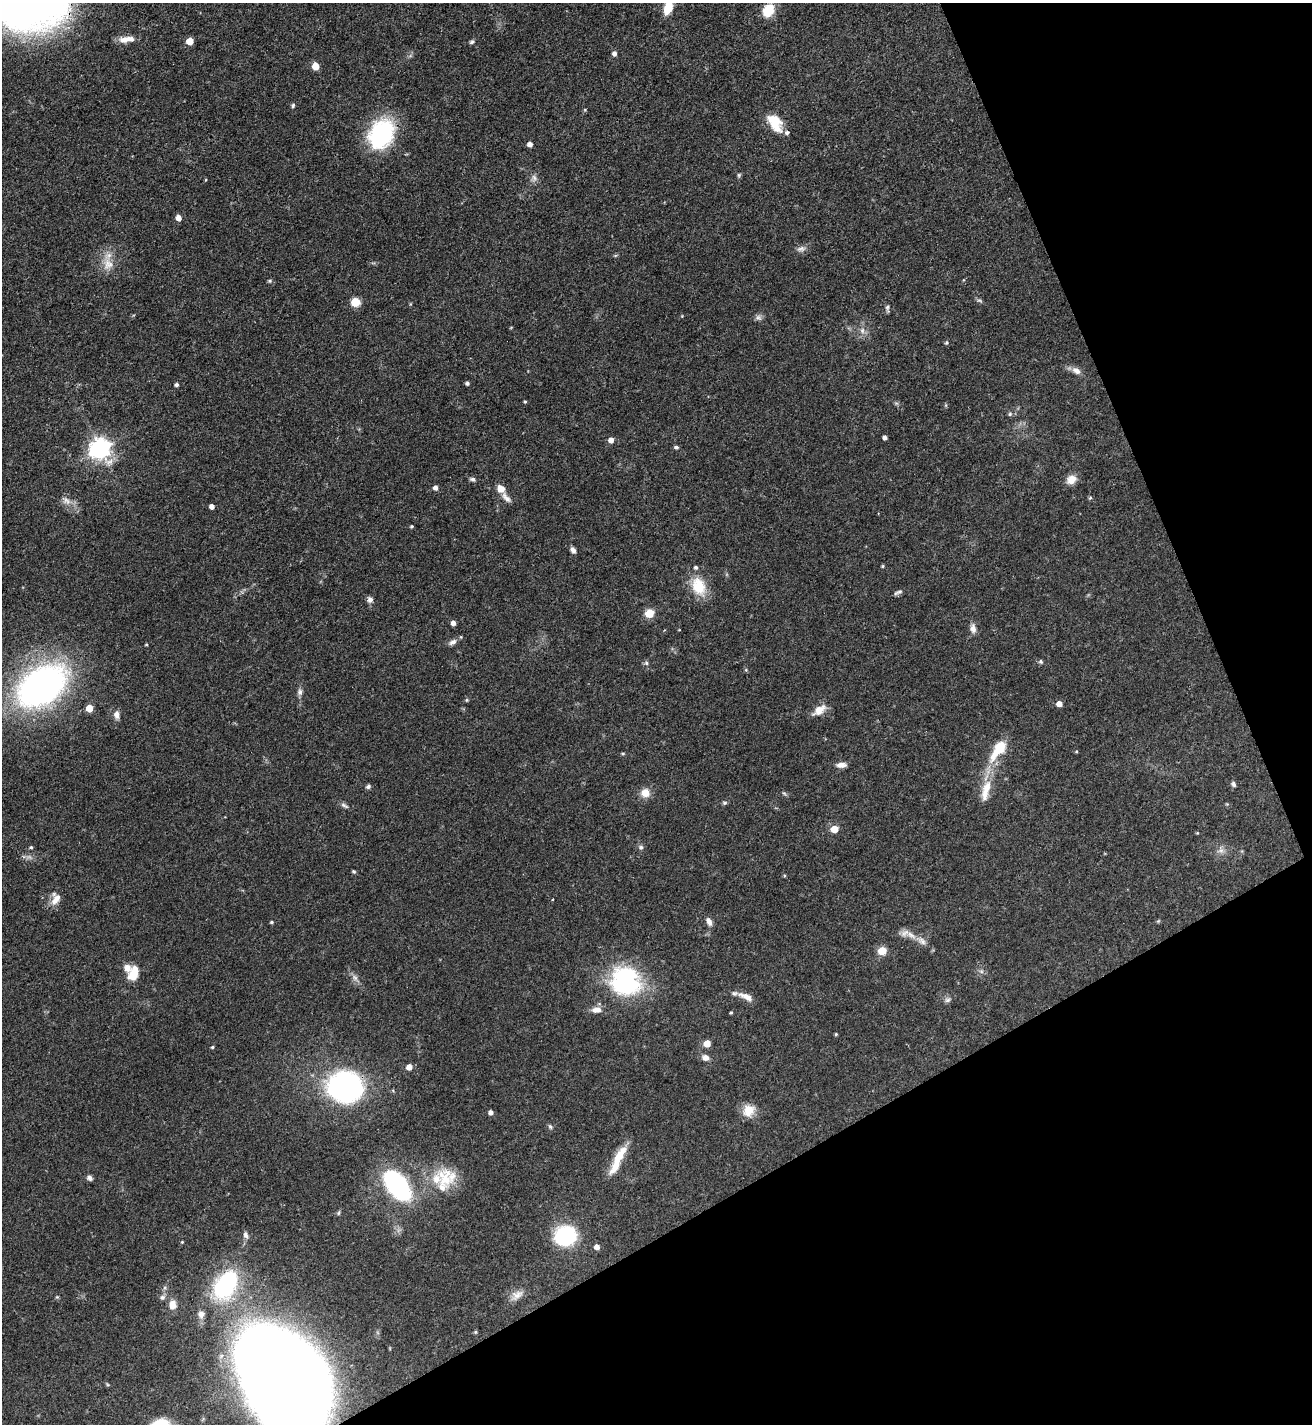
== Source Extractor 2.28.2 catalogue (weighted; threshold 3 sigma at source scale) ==
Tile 12 of 4 x 4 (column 4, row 3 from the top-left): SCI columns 4087-5396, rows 1427-2848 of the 5686 x 5696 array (HDU 1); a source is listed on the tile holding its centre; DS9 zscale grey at full resolution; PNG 1314 x 1426 px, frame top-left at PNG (2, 3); no overlay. Shown black and unused: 24% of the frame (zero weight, under 3 of 4 exposures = <1% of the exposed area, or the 3 px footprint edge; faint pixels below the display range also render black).
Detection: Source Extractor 2.28.2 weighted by HDU 2 'WHT'; one run over the whole footprint, this tile lists its part. Background 0.0597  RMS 0.0039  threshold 0.0174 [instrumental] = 3 sigma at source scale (4.5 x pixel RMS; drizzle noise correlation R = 1.50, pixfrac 1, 0.05/0.05 arcsec/px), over >= 5 px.
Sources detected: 134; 1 too faint to see at this stretch — not listed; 10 inside a brighter listed object's ellipse — not listed separately; the other 123 listed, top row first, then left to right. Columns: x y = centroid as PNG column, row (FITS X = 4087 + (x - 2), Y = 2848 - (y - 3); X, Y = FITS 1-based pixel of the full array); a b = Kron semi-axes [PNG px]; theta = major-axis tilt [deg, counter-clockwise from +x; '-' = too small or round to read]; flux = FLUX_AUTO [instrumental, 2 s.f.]
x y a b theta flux
32 3 43 32 11 410
668 7 13 8 72 8.6
768 10 12 9 53 11
126 39 20 7 5 4.1
190 41 5 5 - 7.1
472 42 6 5 - 0.73
614 53 5 5 - 1.5
315 66 5 5 - 8
293 105 5 4 - 0.7
585 110 5 3 - 0.39
776 126 20 13 -47 6.8
381 134 35 26 60 35
530 144 5 4 - 2
739 175 6 5 - 0.59
534 178 11 7 73 1.7
178 218 5 5 - 3.1
801 249 13 7 9 1.8
108 264 17 15 -87 5.6
270 281 5 4 - 0.62
355 302 9 8 - 5.1
888 308 11 5 -86 0.94
758 318 9 8 - 1.3
862 331 9 6 -90 1.8
947 343 5 5 - 0.64
1076 371 13 8 -30 2.4
467 383 4 4 - 0.89
176 385 4 4 - 0.98
525 401 4 3 - 0.48
896 403 7 4 -18 0.59
946 405 6 4 72 0.45
1010 414 6 5 - 0.65
885 437 4 4 - 1.2
611 440 5 5 - 2.7
676 447 6 4 2 0.8
100 449 8 8 - 230
472 479 8 5 -13 0.99
1071 479 11 9 40 4.1
435 488 5 5 - 1.6
501 489 10 8 -34 3.3
506 498 17 7 -50 2.2
1090 498 6 4 65 0.54
67 501 13 9 -24 2.8
212 506 4 4 - 2.2
411 526 4 4 - 0.54
573 550 7 5 -60 1.5
883 566 4 4 - 0.43
698 586 26 17 -69 11
898 592 12 5 21 1.1
370 600 8 7 - 1.4
649 613 5 5 - 14
453 623 4 4 - 1.8
973 628 13 8 -83 2.2
453 642 10 6 27 1.7
146 644 4 3 - 0.42
1041 662 6 5 - 0.73
646 663 6 6 - 0.79
746 670 5 4 - 0.46
42 686 44 28 34 160
300 692 9 7 -87 1.4
466 700 5 4 - 0.47
1059 704 5 4 - 3.3
89 708 5 5 - 7.9
819 710 18 9 35 4.5
117 714 10 7 -87 2.2
998 750 33 13 55 13
1076 752 5 3 - 0.39
623 754 4 4 - 0.5
841 765 11 6 2 2.4
1233 784 7 5 -53 0.93
368 786 6 5 - 0.86
986 790 37 12 76 8.7
645 793 10 10 - 4.3
784 793 7 5 -52 0.66
725 803 7 5 1 0.7
1227 804 4 4 - 0.39
344 805 13 5 -29 1.1
834 829 5 5 - 8.8
1197 833 4 3 - 0.32
31 847 4 4 - 0.54
641 847 7 7 - 1
1221 851 11 7 9 2.1
354 871 5 4 - 0.52
784 876 4 3 - 0.45
56 899 18 9 56 3.7
1158 921 6 4 44 0.43
271 922 4 3 - 0.61
709 922 11 7 -61 2
911 935 18 8 -33 3.5
882 951 5 5 - 12
981 971 7 4 -19 0.8
133 975 14 10 32 5.2
355 978 9 7 -45 1.6
625 981 35 31 -37 48
746 996 20 7 -25 3.4
948 1000 9 7 32 1.2
597 1010 14 8 6 2.8
731 1013 3 3 - 0.5
836 1034 3 3 - 0.44
707 1043 5 5 - 6.3
212 1047 4 3 - 0.52
705 1058 9 7 -19 2.2
409 1067 5 5 - 3.5
344 1086 36 31 -3 79
748 1110 15 14 - 5.9
491 1112 4 4 - 1.6
550 1126 7 5 -62 0.73
617 1160 40 9 65 9.9
90 1178 7 5 -44 1.2
446 1178 32 21 -86 14
397 1185 32 18 -52 52
338 1213 7 4 73 0.6
246 1235 10 6 -77 1.5
565 1236 20 18 19 31
182 1242 4 4 - 0.44
597 1247 5 5 - 2.7
226 1284 32 19 59 48
517 1295 19 10 35 3.5
57 1297 5 5 - 0.45
162 1297 8 7 - 1.3
172 1305 12 10 83 3.3
201 1314 11 9 90 2.4
475 1332 5 5 - 0.46
284 1379 70 50 -61 1600
Overlapping masked pixels (flux is a lower limit): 3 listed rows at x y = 32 3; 344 1086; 284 1379
Isophote crosses this tile's border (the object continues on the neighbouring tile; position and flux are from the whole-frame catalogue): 3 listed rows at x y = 32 3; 668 7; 284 1379